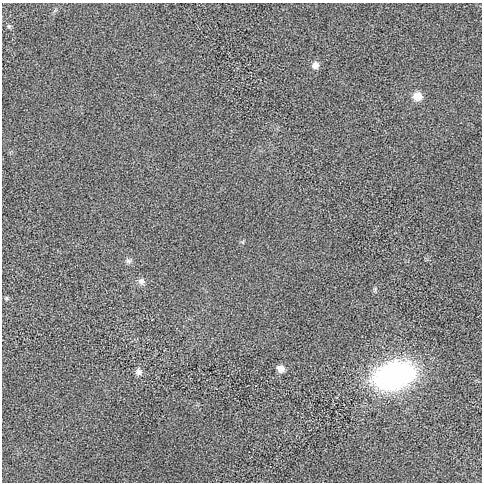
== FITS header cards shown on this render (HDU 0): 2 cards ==
NAXIS1  =                  480 / length of data axis 1
NAXIS2  =                  480 / length of data axis 2

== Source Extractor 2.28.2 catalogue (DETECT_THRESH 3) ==
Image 480 x 480 px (HDU 0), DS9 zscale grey, 1 PNG px = 1 image px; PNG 484 x 484 px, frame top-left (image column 1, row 480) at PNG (2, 3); no overlay
Background 2.7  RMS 190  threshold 563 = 3 sigma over >= 5 px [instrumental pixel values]
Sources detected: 9; all 9 listed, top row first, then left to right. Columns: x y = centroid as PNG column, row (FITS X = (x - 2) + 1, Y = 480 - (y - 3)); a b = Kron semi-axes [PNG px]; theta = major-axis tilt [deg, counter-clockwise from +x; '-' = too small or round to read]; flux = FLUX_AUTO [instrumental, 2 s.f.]
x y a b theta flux
9 26 6 5 - 1.8e+04
315 65 8 8 - 7.1e+04
417 96 8 8 - 1.8e+05
129 261 8 6 -14 3.4e+04
141 281 9 8 - 4.9e+04
7 298 7 5 -21 2.1e+04
281 369 8 7 - 7.7e+04
139 372 7 7 - 5.5e+04
394 375 32 20 16 3.5e+06